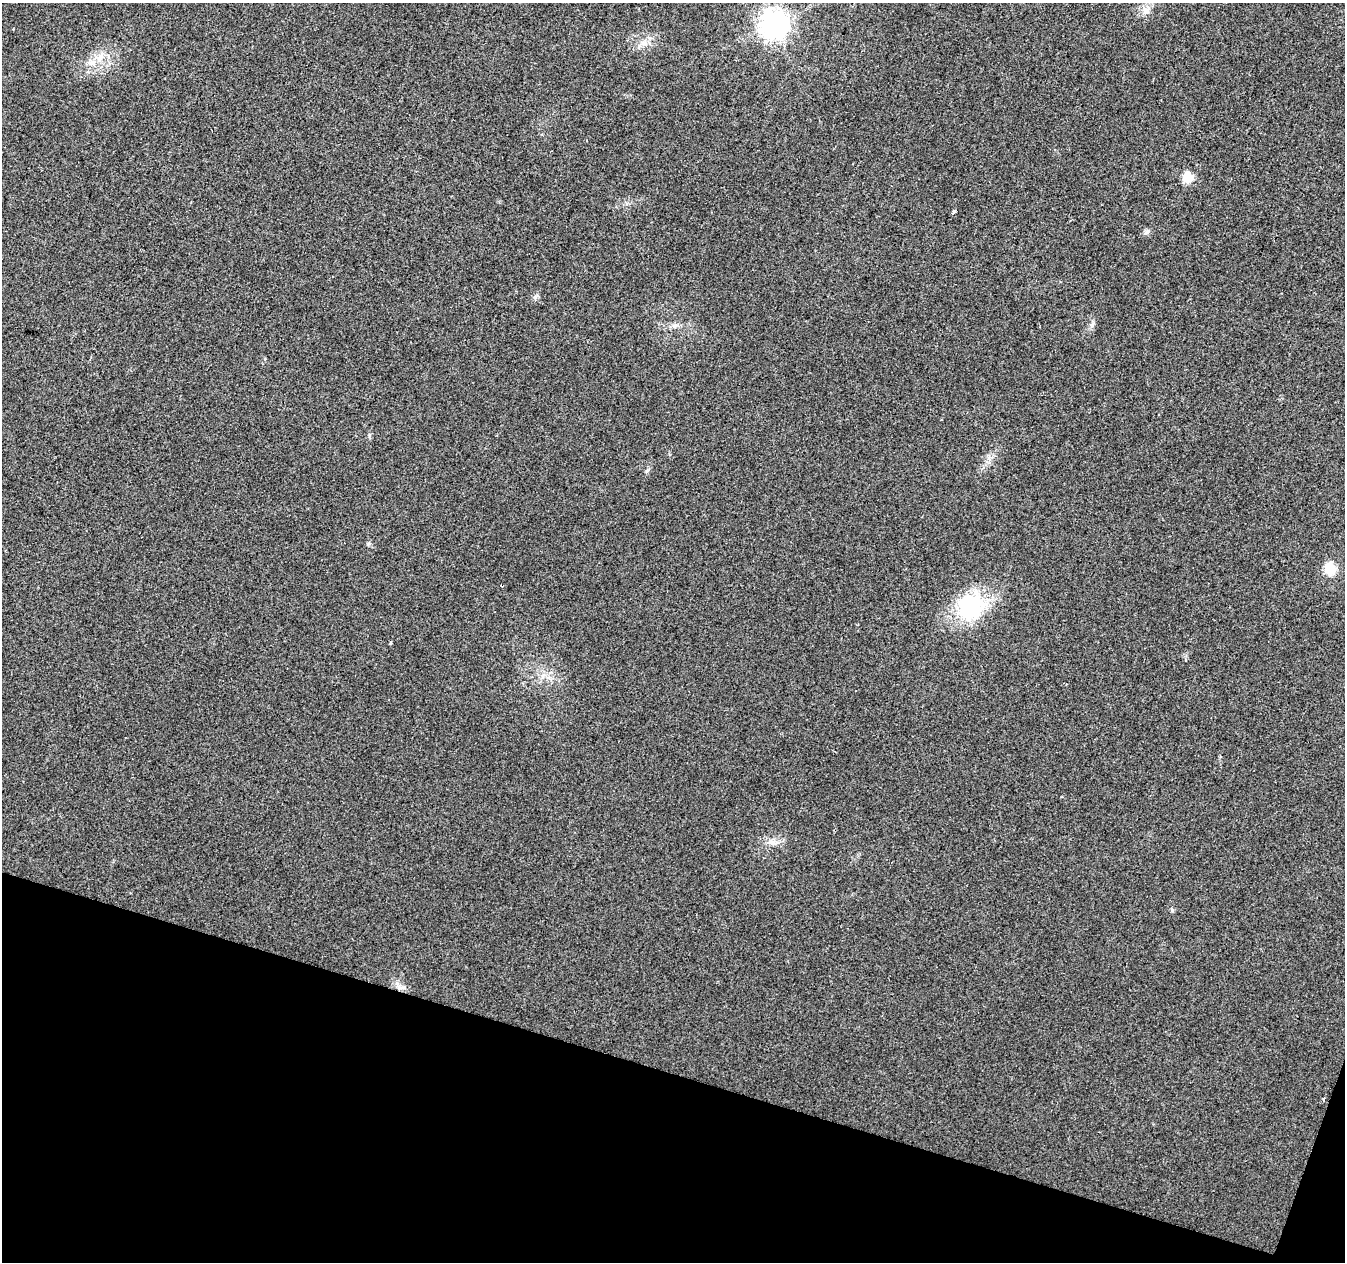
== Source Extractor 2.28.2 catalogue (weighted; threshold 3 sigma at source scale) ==
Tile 15 of 4 x 4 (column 3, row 4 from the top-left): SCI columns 2687-4029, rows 217-1476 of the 5380 x 5537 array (HDU 1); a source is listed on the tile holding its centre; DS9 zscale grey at full resolution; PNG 1347 x 1264 px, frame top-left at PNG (2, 3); no overlay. Shown black and unused: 15% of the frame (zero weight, under 2 of 3 exposures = <1% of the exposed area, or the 3 px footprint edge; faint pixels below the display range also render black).
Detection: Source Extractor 2.28.2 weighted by HDU 2 'WHT'; one run over the whole footprint, this tile lists its part. Background 0.0263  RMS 0.0056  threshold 0.0254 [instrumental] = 3 sigma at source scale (4.5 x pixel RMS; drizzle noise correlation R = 1.50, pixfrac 1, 0.0396/0.0396 arcsec/px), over >= 5 px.
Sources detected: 13; all 13 listed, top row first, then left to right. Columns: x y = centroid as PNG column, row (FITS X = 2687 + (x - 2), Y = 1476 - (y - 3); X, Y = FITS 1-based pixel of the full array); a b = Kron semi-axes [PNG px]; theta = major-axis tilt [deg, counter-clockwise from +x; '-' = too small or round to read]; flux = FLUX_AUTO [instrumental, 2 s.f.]
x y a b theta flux
1146 10 11 10 - 4
773 24 9 9 - 640
100 58 14 7 62 4.4
90 63 12 7 -4 3.7
1188 178 6 6 - 29
954 211 5 3 - 4.6
1147 232 9 5 46 1.5
675 325 7 4 2 1.5
1330 569 6 6 - 45
970 606 33 30 54 49
391 643 4 3 - 1.8
772 842 17 8 -4 4.6
1172 910 5 4 - 1.1
Unlisted compact peaks at least as high as the median listed source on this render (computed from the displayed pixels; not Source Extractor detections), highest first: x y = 1092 325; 535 297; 647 471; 369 435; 989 458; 368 544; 639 47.